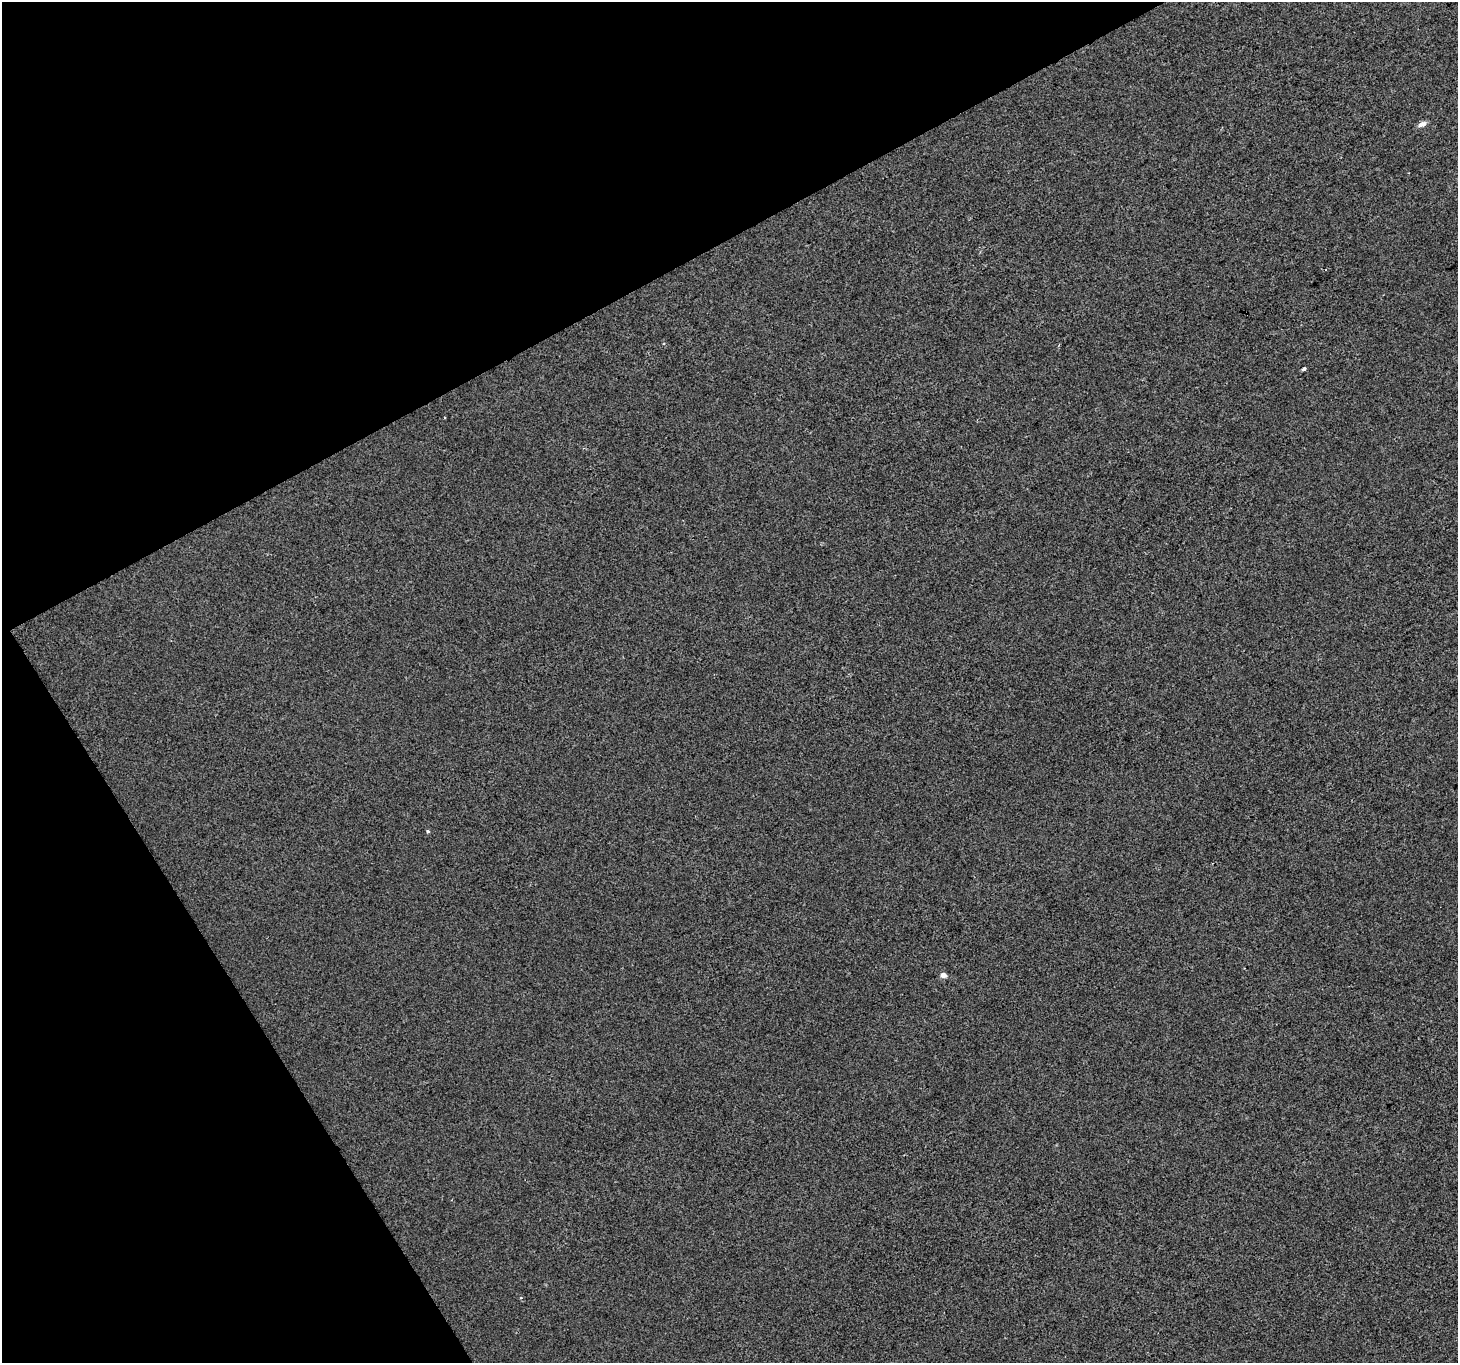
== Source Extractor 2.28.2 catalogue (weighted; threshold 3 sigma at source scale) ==
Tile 5 of 4 x 4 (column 1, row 2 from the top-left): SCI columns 3-1458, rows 2892-4252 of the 5827 x 5722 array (HDU 1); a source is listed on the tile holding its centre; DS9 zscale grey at full resolution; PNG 1460 x 1365 px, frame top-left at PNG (2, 2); no overlay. Shown black and unused: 27% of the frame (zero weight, under 2 of 3 exposures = <1% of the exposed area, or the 3 px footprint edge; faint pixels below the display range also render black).
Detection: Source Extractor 2.28.2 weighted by HDU 2 'WHT'; one run over the whole footprint, this tile lists its part. Background 0.00146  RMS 0.0056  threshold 0.0253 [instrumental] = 3 sigma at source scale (4.5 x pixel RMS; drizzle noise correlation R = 1.50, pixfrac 1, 0.0396/0.0396 arcsec/px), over >= 5 px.
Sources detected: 5; all 5 listed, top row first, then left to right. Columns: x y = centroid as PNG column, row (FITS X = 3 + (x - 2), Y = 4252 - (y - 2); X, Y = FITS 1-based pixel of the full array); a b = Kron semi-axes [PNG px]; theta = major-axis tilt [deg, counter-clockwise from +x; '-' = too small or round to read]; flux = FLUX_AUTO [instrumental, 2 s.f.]
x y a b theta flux
1422 124 11 6 23 2.6
1304 369 4 3 - 3.7
428 831 4 4 - 0.79
943 975 5 4 - 4.8
521 1298 4 3 - 0.56